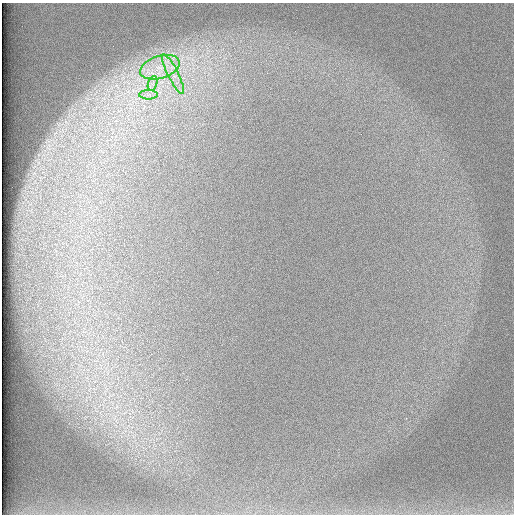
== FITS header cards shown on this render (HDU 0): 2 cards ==
NAXIS1  =                  512 /
NAXIS2  =                  512 /

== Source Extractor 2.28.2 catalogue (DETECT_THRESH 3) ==
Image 512 x 512 px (HDU 0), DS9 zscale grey, 1 PNG px = 1 image px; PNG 516 x 516 px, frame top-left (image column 1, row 512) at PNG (2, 3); each listed source drawn as its Kron ellipse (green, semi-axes under 4 px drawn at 4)
Background 97.3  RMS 2.9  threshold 8.65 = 3 sigma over >= 5 px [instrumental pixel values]
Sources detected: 4; all 4 listed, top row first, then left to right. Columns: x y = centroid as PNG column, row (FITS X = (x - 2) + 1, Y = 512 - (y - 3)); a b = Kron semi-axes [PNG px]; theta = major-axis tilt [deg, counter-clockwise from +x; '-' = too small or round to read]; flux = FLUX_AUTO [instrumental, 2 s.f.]
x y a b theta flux
160 67 20 11 17 4700
173 74 22 5 -63 2200
153 83 7 4 71 740
149 95 9 4 0 780